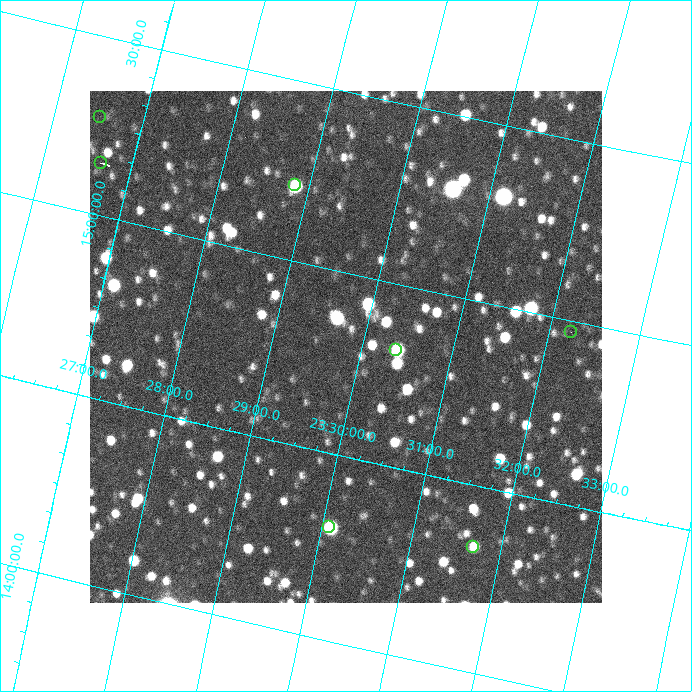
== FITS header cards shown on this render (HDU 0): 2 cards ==
NAXIS1  =                  512 / Axis length
NAXIS2  =                  512 / Axis length

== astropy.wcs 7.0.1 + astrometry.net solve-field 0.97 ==
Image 512 x 512 px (HDU 0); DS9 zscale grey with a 90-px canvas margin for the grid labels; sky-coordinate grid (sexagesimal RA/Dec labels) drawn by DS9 from the SOLVED WCS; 7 Tycho-2 reference stars matched to detected sources circled (green)
Header WCS: none
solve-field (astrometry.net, Tycho-2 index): SOLVED blind (the file carries no WCS)
Solved WCS: RA---TAN-SIP/DEC--TAN-SIP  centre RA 23:29:49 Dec +14:48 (352.45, +14.80 deg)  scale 9.76 x 10 arcsec/px (non-square pixels)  FOV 83.3' x 85.5'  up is -13 deg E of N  parity flipped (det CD > 0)
(file carries no celestial WCS; the grid is the blind solution)
Tycho-2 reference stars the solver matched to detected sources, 7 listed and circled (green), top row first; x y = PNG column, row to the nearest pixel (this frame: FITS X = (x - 90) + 1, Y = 512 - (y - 91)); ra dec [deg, ICRS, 3 dp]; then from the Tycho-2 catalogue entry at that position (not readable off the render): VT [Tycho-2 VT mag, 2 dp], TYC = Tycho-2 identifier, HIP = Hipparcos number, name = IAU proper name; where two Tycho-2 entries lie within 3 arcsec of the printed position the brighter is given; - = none
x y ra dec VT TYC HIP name
100 117 351.630 +15.274 10.41 1713-1851-1 - -
101 163 351.665 +15.146 9.81 1713-1836-1 115718 -
295 185 352.211 +15.208 9.74 1720-1078-1 - -
571 332 353.061 +14.969 9.57 1175-13-1 116167 -
396 350 352.596 +14.819 10.06 1175-473-1 - -
329 527 352.521 +14.302 9.27 1175-1487-1 - -
473 547 352.924 +14.335 9.30 1175-1556-1 - -